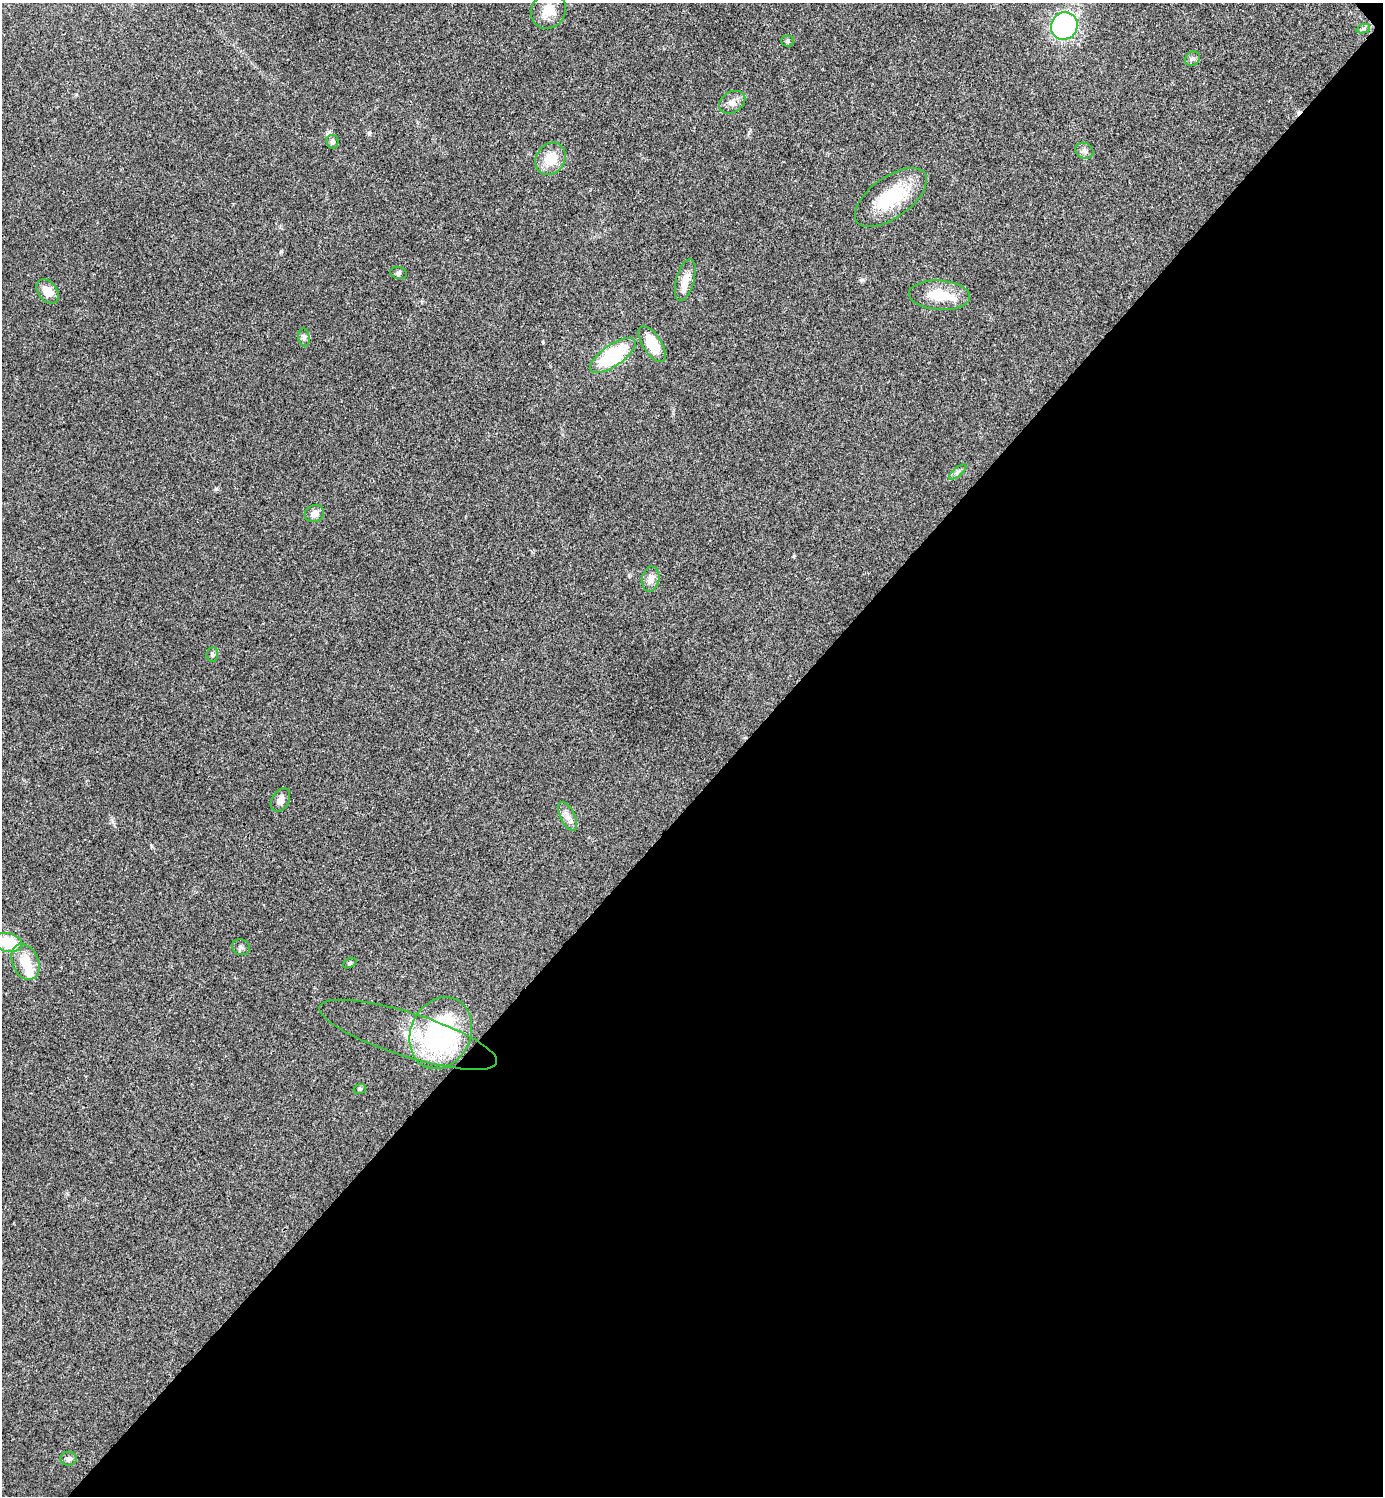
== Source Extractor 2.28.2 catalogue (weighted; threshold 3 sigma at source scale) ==
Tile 12 of 4 x 4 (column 4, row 3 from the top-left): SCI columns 4303-5683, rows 1501-2994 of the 5984 x 5984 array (HDU 1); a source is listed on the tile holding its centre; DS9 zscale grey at full resolution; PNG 1385 x 1498 px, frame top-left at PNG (2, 3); each listed source drawn as its Kron ellipse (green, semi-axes under 4 px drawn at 4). Shown black and unused: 47% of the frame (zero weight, under 3 of 4 exposures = <1% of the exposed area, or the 3 px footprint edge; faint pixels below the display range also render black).
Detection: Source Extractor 2.28.2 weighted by HDU 2 'WHT'; one run over the whole footprint, this tile lists its part. Background 0.0203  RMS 0.004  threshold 0.0182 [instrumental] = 3 sigma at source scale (4.5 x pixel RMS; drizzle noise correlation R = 1.50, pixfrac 1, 0.05/0.05 arcsec/px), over >= 5 px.
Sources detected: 34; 2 inside a brighter object's white glare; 1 cosmic-ray / hot-pixel residue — neither listed nor drawn; the other 31 listed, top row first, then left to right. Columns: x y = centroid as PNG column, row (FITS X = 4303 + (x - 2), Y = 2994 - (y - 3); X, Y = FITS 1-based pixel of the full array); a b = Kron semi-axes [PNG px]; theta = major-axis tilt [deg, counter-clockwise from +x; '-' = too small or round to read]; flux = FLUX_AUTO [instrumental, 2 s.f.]
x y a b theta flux
548 11 19 17 55 7
1064 26 14 13 - 63
1363 29 7 4 19 0.73
788 41 6 5 - 0.66
1192 59 8 6 39 1.1
732 102 14 10 33 2.7
332 142 7 6 - 1
1084 151 9 7 -25 1.4
550 159 17 14 53 8.4
891 197 42 20 36 21
399 273 8 6 -16 0.86
685 280 22 9 74 4.7
48 291 13 9 -52 4.7
939 295 31 14 -3 11
304 337 9 5 -83 1.1
652 344 20 9 -57 11
613 355 26 10 35 34
958 472 11 3 40 0.92
314 513 10 8 22 2.6
651 579 12 8 80 2.7
212 654 7 5 85 0.91
280 800 12 8 59 2.4
568 816 15 7 -63 2.5
8 942 14 9 -13 13
241 947 9 8 - 1.2
25 962 19 13 -66 7.7
350 963 7 4 27 0.68
441 1033 37 30 65 58
408 1035 93 22 -18 21
360 1089 6 5 - 0.61
69 1459 8 7 - 1.4
Isophote crosses this tile's border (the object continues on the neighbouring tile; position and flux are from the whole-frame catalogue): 2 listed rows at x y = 1064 26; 8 942
Unlisted compact peaks at least as high as the median listed source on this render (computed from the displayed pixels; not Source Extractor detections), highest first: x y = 216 489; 543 342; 861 280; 794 556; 369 134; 329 132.